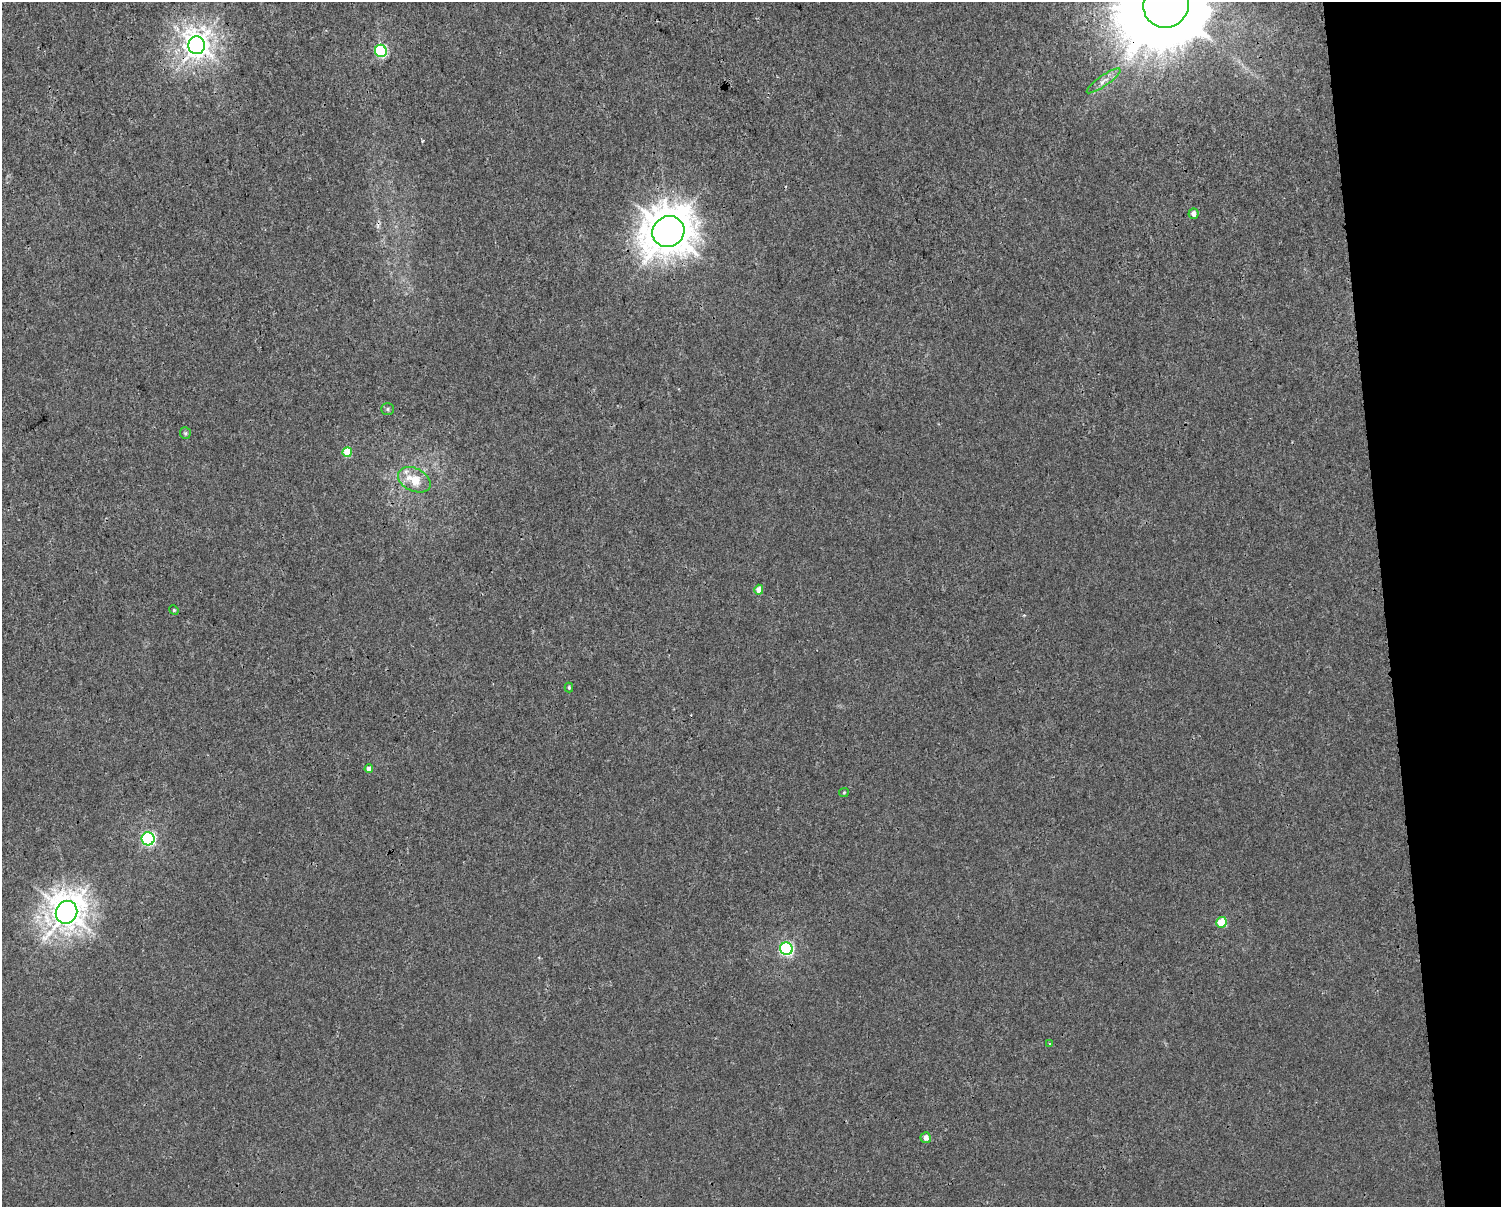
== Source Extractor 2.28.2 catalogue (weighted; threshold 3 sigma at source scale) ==
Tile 9 of 3 x 4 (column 3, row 3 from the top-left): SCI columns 3022-4520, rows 1206-2410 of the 4589 x 4819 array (HDU 1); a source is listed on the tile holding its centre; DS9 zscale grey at full resolution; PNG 1503 x 1209 px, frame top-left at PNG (2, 2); each listed source drawn as its Kron ellipse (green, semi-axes under 4 px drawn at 4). Shown black and unused: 8% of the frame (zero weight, under 3 of 4 exposures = <1% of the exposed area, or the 3 px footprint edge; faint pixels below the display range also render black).
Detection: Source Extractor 2.28.2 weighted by HDU 2 'WHT'; one run over the whole footprint, this tile lists its part. Background 0.00145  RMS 0.002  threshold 0.00914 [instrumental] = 3 sigma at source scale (4.5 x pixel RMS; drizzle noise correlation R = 1.50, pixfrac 1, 0.0396/0.0396 arcsec/px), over >= 5 px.
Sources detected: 23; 1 cosmic-ray / hot-pixel residue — neither listed nor drawn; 1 inside a brighter listed object's ellipse — not listed separately; the other 21 listed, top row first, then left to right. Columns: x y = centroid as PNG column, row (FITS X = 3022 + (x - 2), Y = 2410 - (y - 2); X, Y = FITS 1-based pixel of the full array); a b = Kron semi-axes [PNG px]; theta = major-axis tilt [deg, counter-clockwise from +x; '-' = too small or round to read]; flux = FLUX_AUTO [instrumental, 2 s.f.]
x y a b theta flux
1166 5 23 22 - 4800
197 45 9 8 - 220
381 51 6 6 - 24
1104 81 20 5 35 1.5
1193 214 5 5 - 1.2
668 232 16 15 - 610
388 409 6 5 - 0.4
185 433 6 5 - 0.33
347 452 5 5 - 5.7
414 480 17 11 -26 4.3
759 590 5 4 - 2.3
174 610 5 4 - 0.24
569 687 5 3 - 0.31
369 769 4 4 - 1.5
844 792 5 4 - 0.23
148 839 6 6 - 36
66 912 11 10 - 350
1221 922 5 5 - 6.4
786 949 6 6 - 38
1050 1044 4 3 - 0.24
926 1138 5 5 - 1.4
Overlapping masked pixels (flux is a lower limit): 4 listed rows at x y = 1166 5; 197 45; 381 51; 668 232
Isophote crosses this tile's border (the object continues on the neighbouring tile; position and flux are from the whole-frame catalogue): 1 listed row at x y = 1166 5